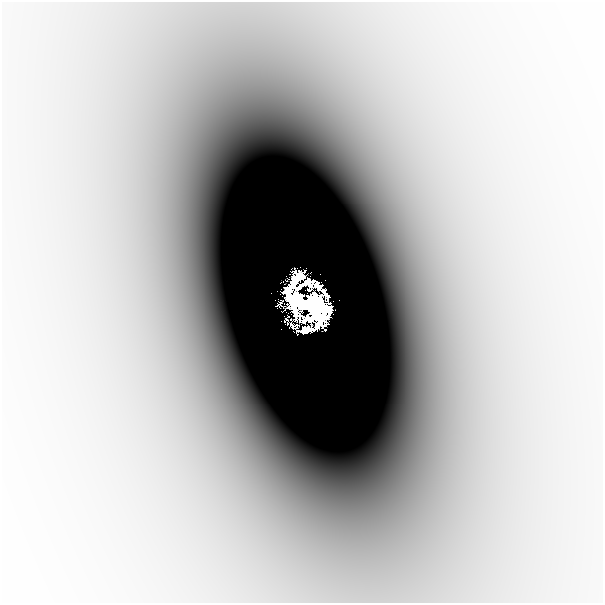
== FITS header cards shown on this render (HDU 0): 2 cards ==
NAXIS1  =                  601
NAXIS2  =                  601

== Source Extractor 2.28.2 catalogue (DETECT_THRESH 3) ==
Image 601 x 601 px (HDU 0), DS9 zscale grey, 1 PNG px = 1 image px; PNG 605 x 605 px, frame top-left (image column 1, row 601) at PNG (2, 2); no overlay
Background -8.59e-05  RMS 2.0e-05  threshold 6.04e-05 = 3 sigma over >= 5 px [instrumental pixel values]
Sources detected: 5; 1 with non-positive FLUX_AUTO (blend fragments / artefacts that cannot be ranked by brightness) is not listed; the other 4 listed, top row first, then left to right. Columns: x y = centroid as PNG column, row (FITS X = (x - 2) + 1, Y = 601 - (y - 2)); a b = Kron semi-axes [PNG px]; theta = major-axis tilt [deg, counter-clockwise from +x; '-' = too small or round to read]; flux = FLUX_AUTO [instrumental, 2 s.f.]
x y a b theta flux
297 278 15 9 41 0.77
308 283 10 7 -13 0.47
307 305 37 23 -28 19
306 330 18 6 3 0.22
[1 non-positive-flux detection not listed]